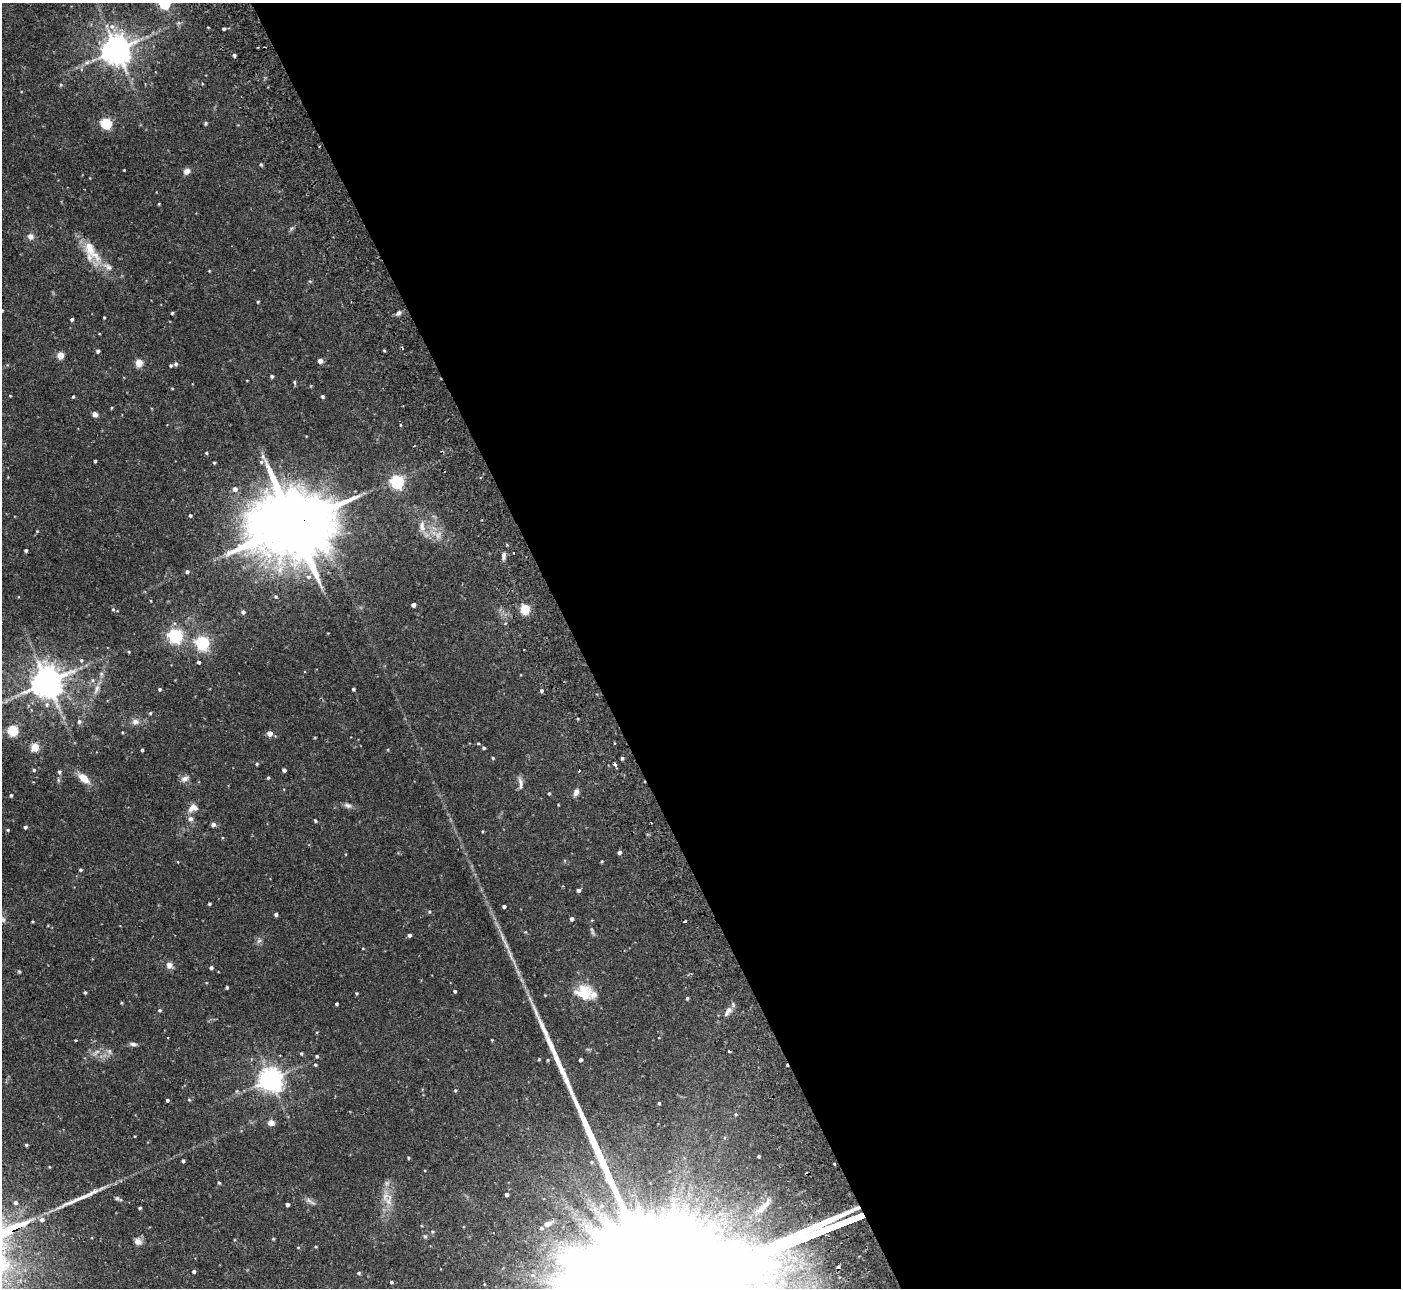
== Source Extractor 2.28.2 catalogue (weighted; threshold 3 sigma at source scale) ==
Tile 8 of 4 x 4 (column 4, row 2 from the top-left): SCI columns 4251-5649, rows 2752-4037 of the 5702 x 5634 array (HDU 1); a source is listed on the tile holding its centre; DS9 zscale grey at full resolution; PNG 1403 x 1290 px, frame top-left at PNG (2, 3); no overlay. Shown black and unused: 59% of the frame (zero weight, under 2 of 3 exposures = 3% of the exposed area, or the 3 px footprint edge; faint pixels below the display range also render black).
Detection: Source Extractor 2.28.2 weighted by HDU 2 'WHT'; one run over the whole footprint, this tile lists its part. Background 0.0933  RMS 0.0062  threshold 0.028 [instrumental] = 3 sigma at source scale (4.5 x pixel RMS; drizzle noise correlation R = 1.50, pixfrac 1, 0.05/0.05 arcsec/px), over >= 5 px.
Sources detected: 182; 2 too faint to see at this stretch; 1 inside a brighter object's white glare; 9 cosmic-ray / hot-pixel residue — not listed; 3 inside a brighter listed object's ellipse — not listed separately; the other 167 listed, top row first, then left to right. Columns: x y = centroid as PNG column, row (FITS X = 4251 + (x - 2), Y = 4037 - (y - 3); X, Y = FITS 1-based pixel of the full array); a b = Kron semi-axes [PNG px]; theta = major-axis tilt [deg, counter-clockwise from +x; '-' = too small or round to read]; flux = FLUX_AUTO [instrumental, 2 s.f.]
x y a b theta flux
165 3 5 5 - 66
112 26 8 8 - 3.2
116 50 8 8 - 950
234 55 4 3 - 1.3
106 123 5 5 - 53
205 123 5 4 - 0.78
261 164 5 3 - 0.79
124 170 3 3 - 0.48
187 171 7 6 - 3.1
159 204 4 3 - 0.48
30 236 8 7 - 2.7
91 250 39 13 -56 15
258 302 3 3 - 0.54
2 310 4 3 - 0.64
172 313 3 3 - 0.65
398 313 7 5 46 1.7
104 317 3 2 - 0.52
72 319 3 3 - 0.99
384 350 3 3 - 0.58
98 351 4 4 - 1.3
60 355 5 4 - 13
320 361 5 4 - 3.1
139 363 5 4 - 15
176 364 5 4 - 1.3
171 365 4 4 - 0.8
272 376 4 4 - 0.99
294 382 4 4 - 0.85
10 396 4 3 - 0.39
323 396 4 3 - 1.1
73 397 4 3 - 0.67
111 408 4 3 - 0.51
95 414 6 6 - 2
400 425 5 3 - 0.53
206 453 4 3 - 0.69
95 461 3 3 - 0.88
261 462 5 5 - 1
214 463 4 3 - 0.71
397 482 6 6 - 110
235 489 6 6 - 2.8
190 515 4 3 - 0.88
293 524 26 18 15 7600
422 526 17 8 -83 5.1
37 531 4 4 - 0.47
26 550 3 3 - 1
503 555 9 5 88 1.9
187 572 5 5 - 1.1
309 577 6 5 - 1.5
276 596 4 4 - 0.77
413 605 4 4 - 2.3
113 609 4 4 - 0.63
525 609 5 5 - 37
243 612 4 4 - 1.7
175 636 6 6 - 130
202 643 6 6 - 120
129 652 5 4 - 0.59
81 660 5 5 - 0.92
199 662 3 3 - 2.5
93 680 6 5 - 1.1
47 682 9 9 - 1100
97 689 15 6 70 3.5
160 689 4 4 - 0.88
353 689 4 3 - 1
541 691 4 4 - 1
150 713 4 4 - 0.78
79 722 6 6 - 1.4
135 722 9 8 - 2.8
13 730 5 5 - 42
123 732 3 3 - 0.52
270 733 5 5 - 4.2
315 737 4 3 - 0.52
478 743 4 3 - 0.59
35 747 5 5 - 18
484 748 4 4 - 0.99
142 750 3 3 - 0.93
493 758 4 4 - 0.7
622 758 4 3 - 0.98
257 764 4 4 - 0.69
615 764 7 3 -50 1.7
34 770 4 4 - 0.88
284 770 4 4 - 1.6
579 770 3 3 - 1.5
59 772 4 4 - 1.2
84 778 14 8 -39 6.9
268 778 4 4 - 0.72
185 779 10 7 22 2.5
520 783 17 5 -85 2.5
576 792 9 6 72 2.7
549 793 4 3 - 0.68
11 795 4 3 - 0.85
348 805 10 6 -17 2
193 808 14 9 19 4.3
191 819 8 7 - 2
315 821 4 3 - 0.78
213 825 5 5 - 2
25 827 4 4 - 1.3
8 830 4 3 - 0.67
483 831 4 2 - 0.46
619 852 4 4 - 1.6
602 861 4 3 - 0.54
80 870 4 4 - 0.88
578 890 4 4 - 1.5
209 904 3 3 - 0.71
504 906 4 4 - 1.4
276 914 4 3 - 1.5
572 919 4 4 - 1.6
3 920 9 7 -57 1.9
32 921 3 3 - 0.51
525 932 4 4 - 0.54
409 935 4 4 - 1.5
259 941 8 4 36 1.2
363 948 4 2 - 0.38
510 955 25 4 -67 4.7
169 965 10 8 -52 2.7
211 968 4 4 - 1.3
19 972 6 3 -20 0.62
227 987 3 3 - 0.93
455 991 3 3 - 1.1
85 992 4 3 - 0.82
584 992 23 19 -17 14
357 993 4 3 - 0.73
545 995 3 3 - 0.39
687 998 4 3 - 0.73
121 1003 5 3 - 0.53
336 1004 3 3 - 1
159 1010 5 4 - 0.79
728 1011 15 6 55 3
168 1037 3 2 - 0.65
492 1040 3 3 - 0.46
133 1044 10 5 -4 1.7
301 1053 5 4 - 0.74
317 1056 4 4 - 0.94
539 1059 5 3 - 0.45
581 1059 3 3 - 1.4
548 1060 5 3 - 0.55
315 1065 4 3 - 0.77
270 1079 7 7 - 520
455 1090 5 4 - 0.76
167 1100 4 3 - 1.1
189 1100 5 3 - 0.59
659 1103 3 3 - 0.66
736 1114 5 4 - 0.66
271 1123 7 6 - 3.7
26 1145 4 3 - 0.74
759 1156 3 3 - 0.73
408 1158 4 3 - 0.66
183 1161 4 3 - 1.1
591 1162 5 5 - 0.8
834 1164 3 3 - 1.4
219 1183 4 3 - 0.74
506 1194 3 3 - 1.6
310 1201 16 4 -35 2
388 1201 13 8 -62 5.1
16 1202 5 5 - 1.5
287 1204 4 3 - 1.4
602 1206 7 5 20 1.6
763 1206 26 9 47 7.4
140 1208 3 3 - 0.75
42 1219 6 6 - 2
547 1224 11 7 22 3.9
425 1236 5 5 - 0.88
273 1239 4 4 - 0.58
138 1242 10 8 -32 3
315 1246 4 3 - 0.59
298 1247 4 3 - 0.44
194 1271 4 4 - 1.2
358 1273 5 4 - 0.89
391 1282 4 3 - 0.79
Overlapping masked pixels (flux is a lower limit): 3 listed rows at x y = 293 524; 615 764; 834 1164
Isophote crosses this tile's border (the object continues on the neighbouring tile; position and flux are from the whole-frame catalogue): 3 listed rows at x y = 165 3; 2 310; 3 920
Unlisted compact peaks at least as high as the median listed source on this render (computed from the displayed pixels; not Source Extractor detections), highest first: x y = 117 1198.